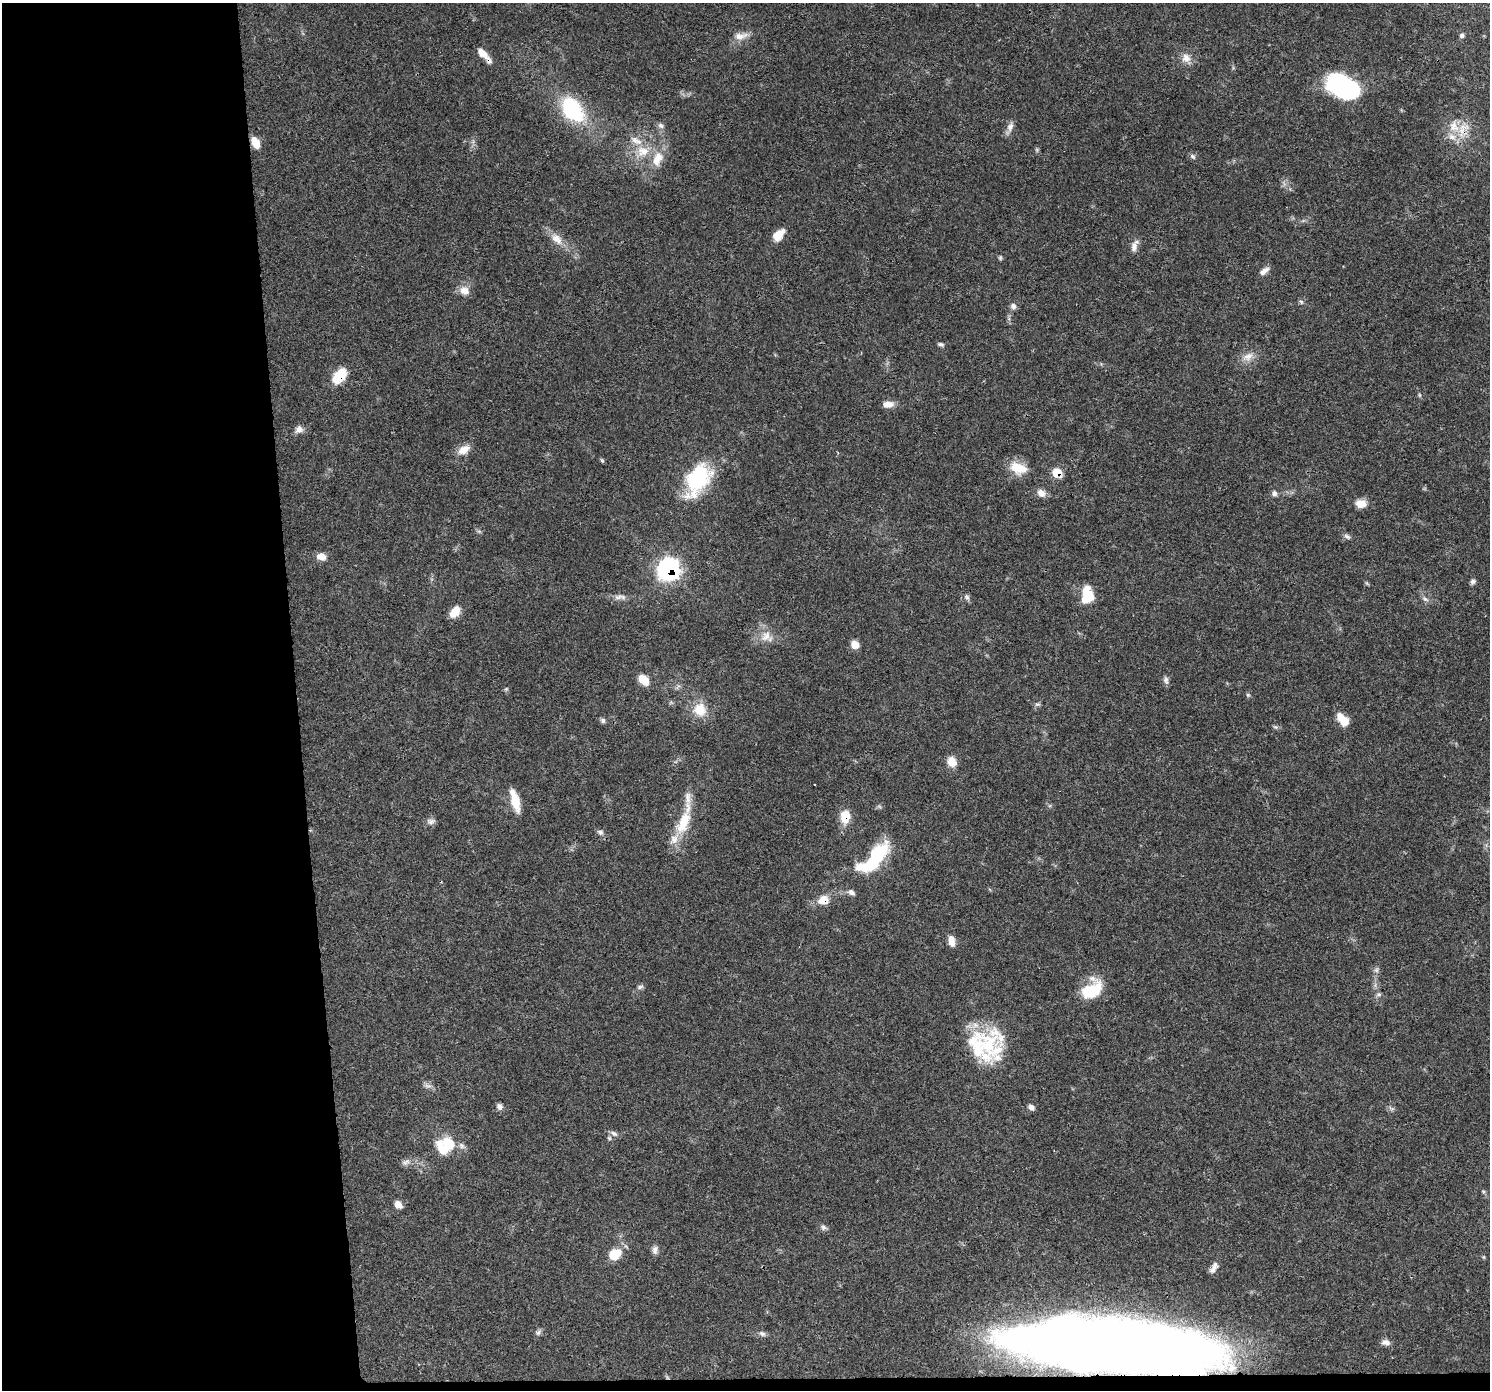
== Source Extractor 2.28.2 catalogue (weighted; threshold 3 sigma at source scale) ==
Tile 7 of 3 x 3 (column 1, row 3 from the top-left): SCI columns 1-1488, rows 40-1427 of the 4464 x 4205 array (HDU 1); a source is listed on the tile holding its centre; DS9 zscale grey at full resolution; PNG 1492 x 1392 px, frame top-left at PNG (2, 3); no overlay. Shown black and unused: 21% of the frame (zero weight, under 3 of 4 exposures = <1% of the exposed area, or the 3 px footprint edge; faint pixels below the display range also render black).
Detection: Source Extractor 2.28.2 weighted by HDU 2 'WHT'; one run over the whole footprint, this tile lists its part. Background 0.0497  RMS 0.0039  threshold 0.0177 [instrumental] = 3 sigma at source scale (4.5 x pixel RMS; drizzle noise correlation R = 1.50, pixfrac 1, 0.0396/0.0396 arcsec/px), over >= 5 px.
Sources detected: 104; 4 inside a brighter object's white glare — not listed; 13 inside a brighter listed object's ellipse — not listed separately; the other 87 listed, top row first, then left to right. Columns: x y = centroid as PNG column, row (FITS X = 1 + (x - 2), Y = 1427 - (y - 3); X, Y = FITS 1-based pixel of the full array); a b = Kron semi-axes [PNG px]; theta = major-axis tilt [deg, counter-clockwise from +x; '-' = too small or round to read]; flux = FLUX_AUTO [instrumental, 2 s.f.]
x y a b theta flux
1462 35 6 6 - 0.91
740 36 20 9 9 3.4
482 53 13 7 -43 3.8
1186 58 13 12 - 3.3
1342 86 33 20 -22 51
572 110 32 22 -54 29
661 126 8 7 - 1.3
1010 127 14 8 71 2.3
1463 131 19 13 -83 6.7
256 143 12 7 -65 5.5
1037 150 6 4 -72 0.58
643 151 19 16 10 8.4
1193 156 8 6 -40 0.96
778 235 14 8 50 5.2
557 239 19 11 -45 4.7
1134 246 16 8 71 2.4
1000 258 6 5 - 0.57
1264 271 13 6 36 2
464 291 13 11 -29 3.4
1301 302 6 5 - 0.7
1013 306 8 7 - 1.6
941 344 8 4 -15 0.78
1248 357 16 10 25 3.6
339 376 18 10 50 11
1419 395 6 4 -89 0.5
888 404 14 8 5 2.8
299 429 11 9 29 2
464 449 17 10 31 4
602 460 6 4 -67 0.53
1018 468 21 13 -17 8.1
1057 473 7 7 - 11
697 479 37 22 60 33
1041 493 12 10 -39 2.5
1274 493 7 7 - 1.2
1361 504 10 8 -1 4.6
1347 536 10 5 -27 1.1
321 557 11 8 -12 3.2
668 569 10 10 - 140
1473 581 7 6 - 1.1
1087 595 18 12 87 11
618 597 15 7 14 2
967 597 9 6 -45 1.1
1425 599 8 5 -35 1.1
455 612 14 9 51 5.1
766 636 16 12 55 4.4
855 644 9 8 - 3.5
643 680 11 8 -46 6
1166 680 10 7 -81 1.3
506 689 5 5 - 0.49
1248 695 6 4 -44 0.55
1037 704 8 4 0 0.66
700 710 17 15 -69 7.8
1343 719 15 8 -50 6.8
603 720 7 6 - 0.98
1276 727 7 5 -2 0.71
952 762 11 9 -71 4.9
815 784 2 2 - 0.35
515 800 26 8 -75 7.8
845 816 13 9 80 8.1
431 821 12 7 -1 1.5
683 822 36 14 68 13
600 832 8 6 -19 1.1
874 858 49 17 45 29
823 900 13 10 22 5
951 941 13 7 -81 3
1376 970 6 6 - 0.97
640 987 10 5 19 0.99
1091 990 24 16 36 15
1379 994 7 6 - 0.86
988 1044 47 28 -63 23
428 1086 12 4 -11 1.1
499 1106 8 6 -53 1.4
1031 1107 7 5 -54 1.7
614 1133 11 5 -34 1.2
609 1138 6 5 - 0.72
448 1143 20 16 -40 10
406 1162 12 6 33 1.5
1483 1191 6 4 -19 0.5
398 1204 8 7 - 3
823 1227 8 6 -65 1.1
655 1250 11 7 87 1.6
615 1254 13 10 34 9
1214 1267 17 8 59 2.7
538 1333 8 5 53 1
762 1333 9 6 -30 1.2
1116 1342 127 26 -4 410
1385 1342 11 7 -4 1.8
Overlapping masked pixels (flux is a lower limit): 6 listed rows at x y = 1463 131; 339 376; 1057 473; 668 569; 845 816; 823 900